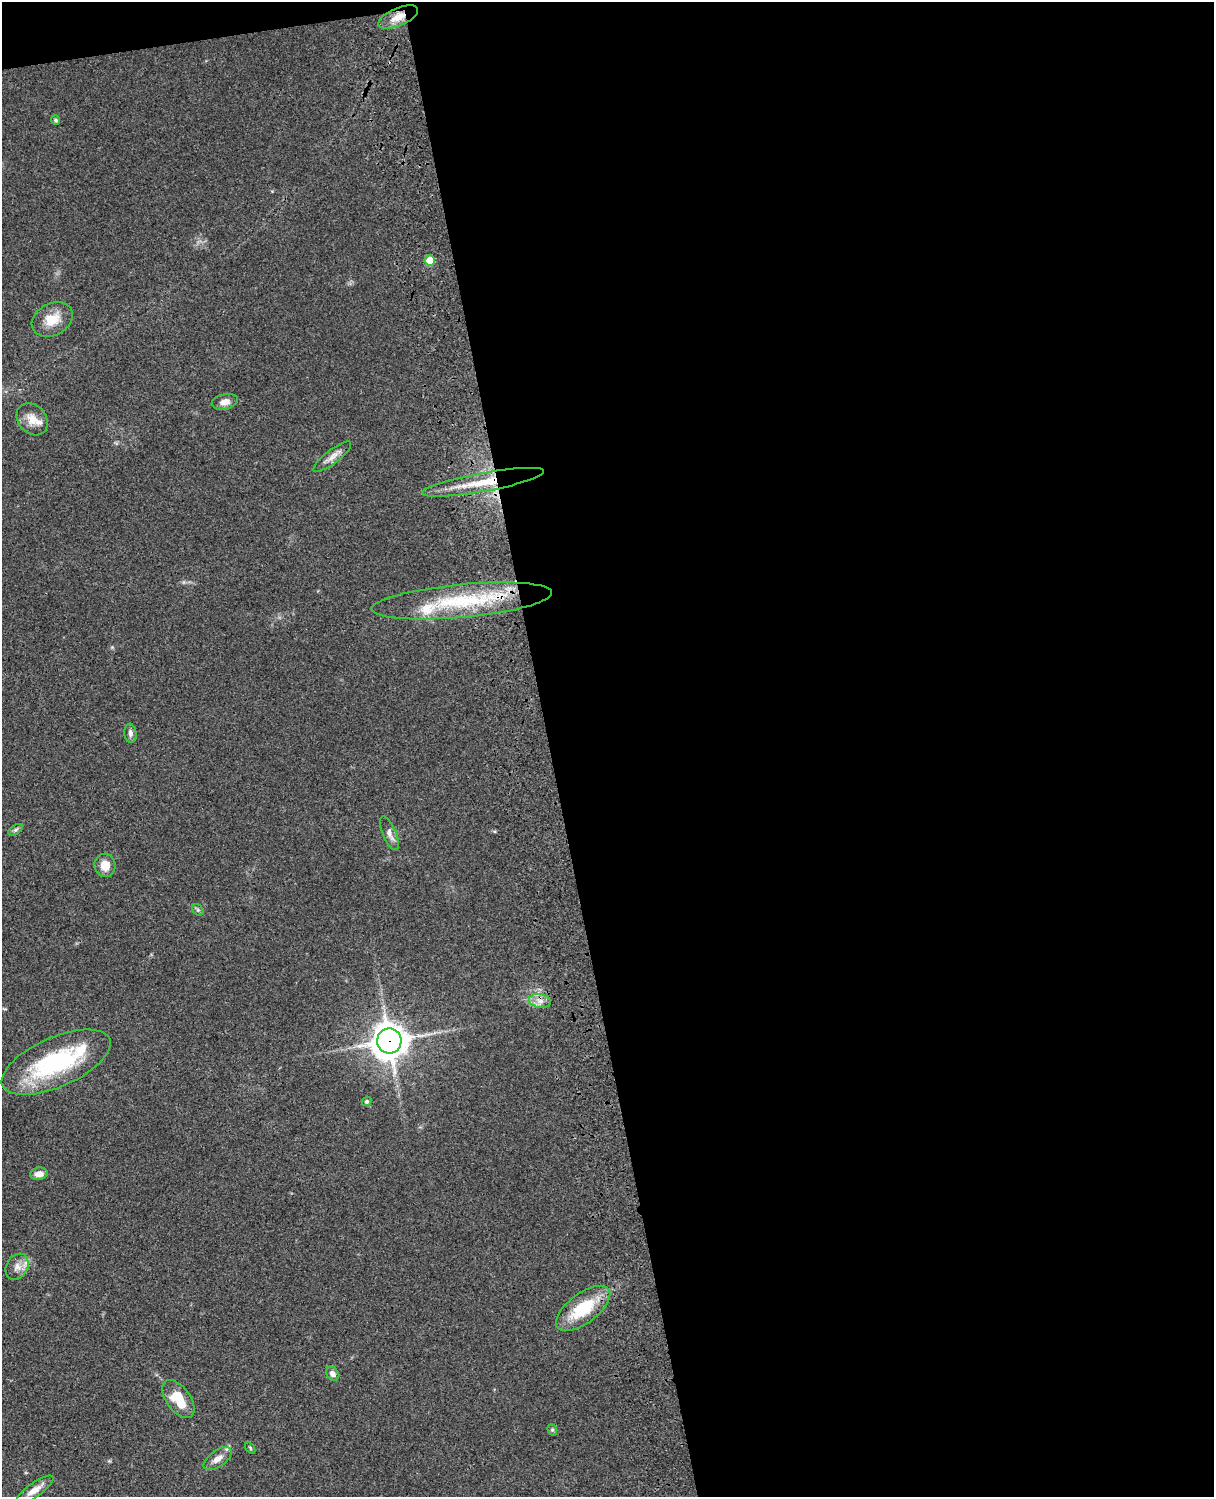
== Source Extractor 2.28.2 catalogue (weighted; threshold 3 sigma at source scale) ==
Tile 4 of 4 x 3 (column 4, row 1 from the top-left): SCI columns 3756-4967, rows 3269-4763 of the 5086 x 4928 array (HDU 1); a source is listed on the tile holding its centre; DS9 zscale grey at full resolution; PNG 1216 x 1499 px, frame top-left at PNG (2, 2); each listed source drawn as its Kron ellipse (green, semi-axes under 4 px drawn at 4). Shown black and unused: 56% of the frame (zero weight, under 3 of 4 exposures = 6% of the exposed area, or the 3 px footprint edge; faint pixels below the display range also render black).
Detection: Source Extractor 2.28.2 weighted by HDU 2 'WHT'; one run over the whole footprint, this tile lists its part. Background 0.0753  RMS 0.0059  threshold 0.0264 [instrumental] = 3 sigma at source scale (4.5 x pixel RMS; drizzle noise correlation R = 1.50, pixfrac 1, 0.05/0.05 arcsec/px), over >= 5 px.
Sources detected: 31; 4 inside a brighter listed object's ellipse — not listed separately; the other 27 listed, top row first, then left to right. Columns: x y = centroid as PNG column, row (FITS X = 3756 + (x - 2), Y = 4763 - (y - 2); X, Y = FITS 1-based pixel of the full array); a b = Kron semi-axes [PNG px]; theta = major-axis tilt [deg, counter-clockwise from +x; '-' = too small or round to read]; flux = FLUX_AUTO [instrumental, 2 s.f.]
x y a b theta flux
398 17 21 9 23 8.1
56 120 4 4 - 1.3
430 260 5 5 - 13
52 319 21 16 28 11
225 402 13 7 12 4.2
32 419 17 14 -48 7.4
332 457 23 7 37 4.3
483 482 62 9 10 23
462 601 90 16 5 50
130 733 9 6 -83 2.2
15 830 8 4 31 1.2
389 833 18 6 -67 3.5
105 865 11 10 - 7.7
198 910 6 5 - 1
540 1001 11 7 -10 3.7
389 1041 12 12 - 1000
56 1062 58 24 24 67
367 1101 5 4 - 1.2
39 1174 9 6 9 4.1
17 1267 14 10 59 4.7
583 1308 32 15 37 27
333 1374 7 6 - 2.9
178 1399 22 12 -54 16
552 1430 6 4 -69 0.89
250 1448 6 3 -55 0.69
218 1459 16 8 36 4.8
35 1490 23 7 35 5.6
Overlapping masked pixels (flux is a lower limit): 4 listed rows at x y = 398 17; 483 482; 462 601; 389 1041